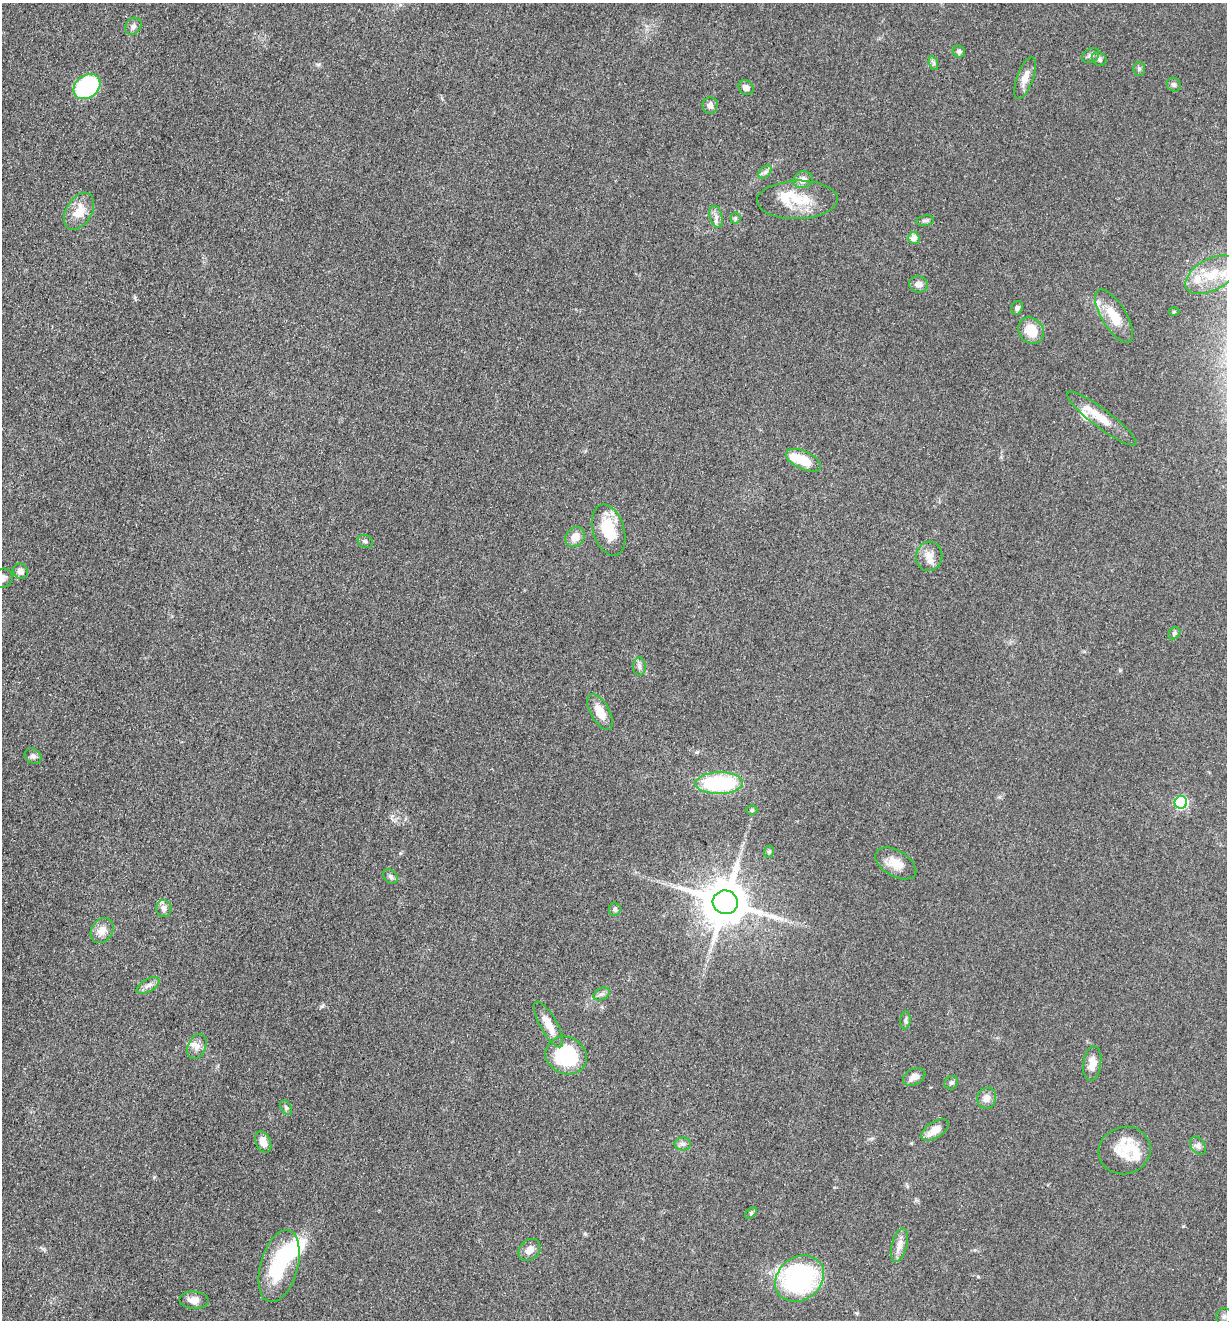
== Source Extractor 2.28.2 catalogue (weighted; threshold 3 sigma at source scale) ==
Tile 11 of 4 x 4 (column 3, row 3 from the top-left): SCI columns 2713-3937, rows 1330-2647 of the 5302 x 5291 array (HDU 1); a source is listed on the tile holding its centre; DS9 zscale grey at full resolution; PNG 1229 x 1322 px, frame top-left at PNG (2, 3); each listed source drawn as its Kron ellipse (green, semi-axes under 4 px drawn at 4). Shown black and unused: <1% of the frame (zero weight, under 3 of 5 exposures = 1% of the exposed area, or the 3 px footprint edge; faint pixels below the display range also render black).
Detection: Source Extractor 2.28.2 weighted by HDU 2 'WHT'; one run over the whole footprint, this tile lists its part. Background 0.0509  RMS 0.0058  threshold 0.0263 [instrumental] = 3 sigma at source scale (4.5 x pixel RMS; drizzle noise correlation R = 1.50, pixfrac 1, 0.05/0.05 arcsec/px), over >= 5 px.
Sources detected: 79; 3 inside a brighter object's white glare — neither listed nor drawn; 6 inside a brighter listed object's ellipse — not listed separately; the other 70 listed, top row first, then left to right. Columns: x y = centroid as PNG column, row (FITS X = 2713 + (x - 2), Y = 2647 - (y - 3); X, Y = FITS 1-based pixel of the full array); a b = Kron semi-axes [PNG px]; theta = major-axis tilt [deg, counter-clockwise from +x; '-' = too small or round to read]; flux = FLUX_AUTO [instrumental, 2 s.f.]
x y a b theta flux
133 26 9 7 52 2.1
959 52 6 5 - 1.5
1091 55 9 6 32 1.9
1099 59 8 6 -37 1.7
933 63 7 4 -71 1.2
1139 69 7 5 90 1.2
1025 78 22 8 70 5.9
1174 85 7 6 - 1.5
87 87 14 11 36 62
746 88 8 7 - 2.9
710 105 8 7 - 2.6
765 172 8 5 44 1.7
803 180 10 8 16 4.2
797 200 40 19 1 21
79 211 20 13 59 11
716 217 11 6 -76 2.7
735 218 5 5 - 0.94
925 221 8 5 11 1.5
914 238 6 6 - 4.8
1211 275 28 16 28 18
918 284 9 8 - 3.8
1017 308 7 5 66 1.6
1174 312 5 3 - 0.63
1114 316 30 12 -58 15
1031 331 14 12 -54 12
1102 419 43 9 -37 12
804 460 19 9 -25 14
609 530 26 15 -73 20
575 537 11 9 50 6.1
365 541 8 6 -25 1.5
929 556 15 13 82 6.1
20 571 8 7 - 3.1
2 578 10 9 - 2.8
1174 633 6 5 - 1.2
639 666 9 6 90 1.9
600 712 20 9 -60 9
33 756 9 7 -36 1.9
719 783 24 11 1 56
1181 802 6 6 - 71
752 810 5 5 - 0.92
769 852 6 5 - 0.99
896 863 22 13 -30 8.7
390 876 8 6 -46 1.6
725 902 12 11 - 2700
164 908 8 7 - 3.2
615 909 7 6 - 1.5
102 930 13 10 57 5.6
148 985 12 6 30 2.9
601 994 9 6 26 1.8
905 1020 9 5 86 1.4
548 1024 26 8 -61 8.9
197 1046 13 9 65 3.9
566 1056 21 18 -27 45
1092 1063 18 9 82 6.1
914 1077 12 8 27 4.1
951 1083 7 6 - 1.3
987 1098 10 9 - 4.1
286 1108 8 5 -63 1.2
935 1130 15 8 33 7.4
263 1142 11 7 -65 5.7
683 1144 8 6 0 1.9
1198 1146 10 6 -55 2.2
1125 1150 26 23 17 18
751 1213 7 4 46 0.91
899 1245 17 7 75 4.9
529 1250 12 9 44 4.4
279 1266 37 18 74 38
799 1279 26 21 38 95
194 1300 14 8 -3 5.1
1224 1317 8 8 - 2
Isophote crosses this tile's border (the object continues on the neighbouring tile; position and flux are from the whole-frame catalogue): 1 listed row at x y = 2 578
Unlisted compact peaks at least as high as the median listed source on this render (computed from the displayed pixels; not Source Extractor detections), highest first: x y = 322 1006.